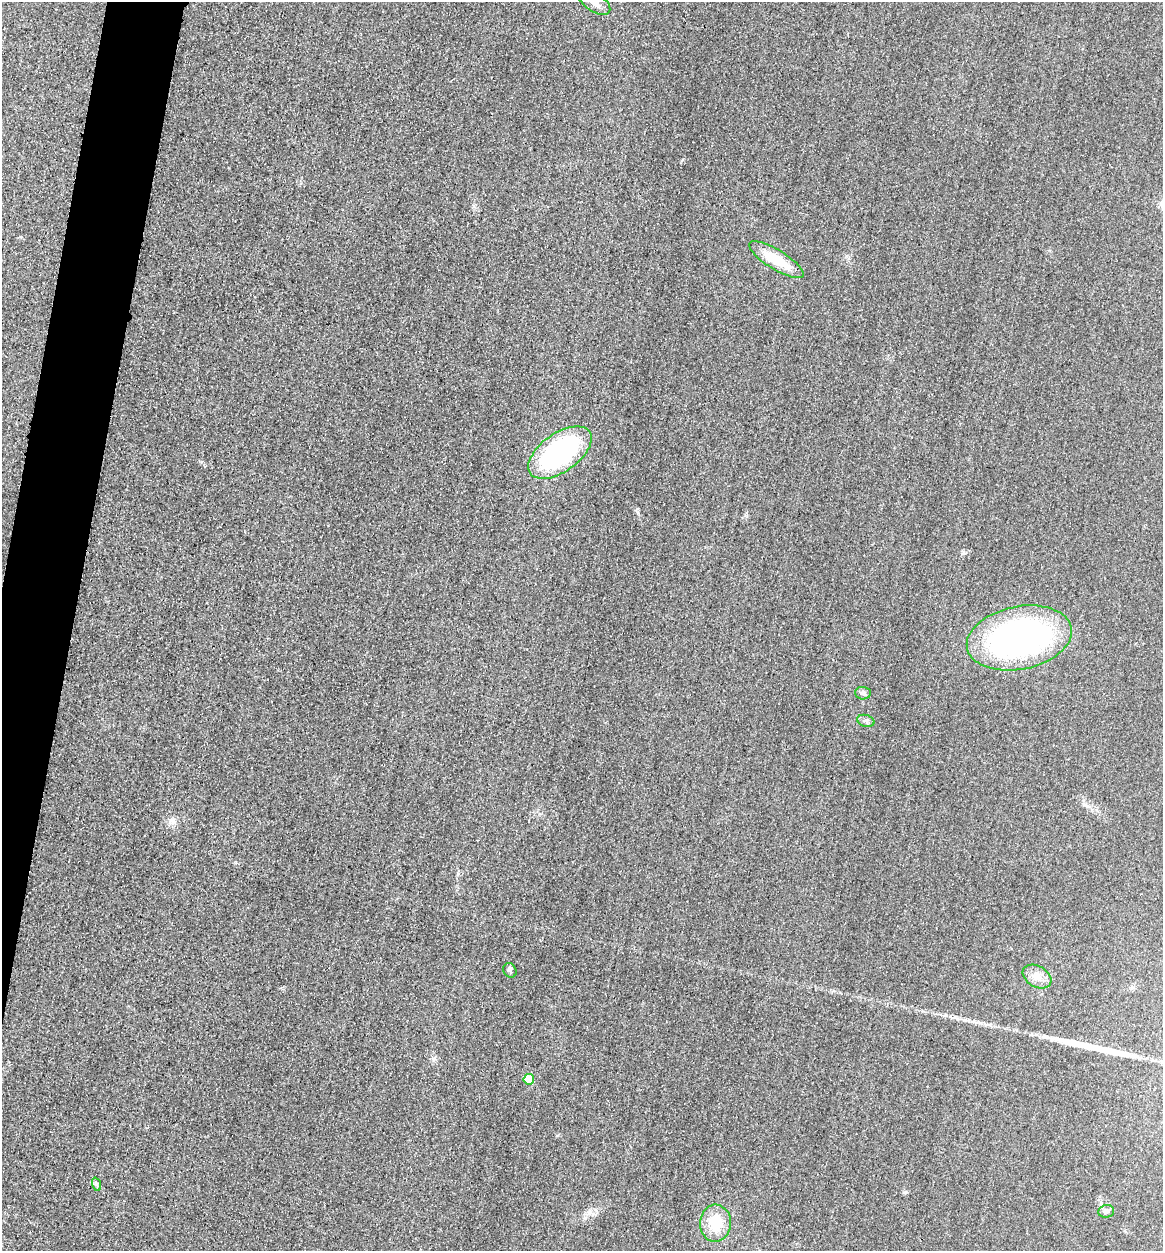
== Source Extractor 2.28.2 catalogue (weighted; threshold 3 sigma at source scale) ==
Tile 7 of 4 x 4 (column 3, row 2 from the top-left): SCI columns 2589-3749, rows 2521-3769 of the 5058 x 5038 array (HDU 1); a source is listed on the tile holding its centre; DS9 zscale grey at full resolution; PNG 1165 x 1253 px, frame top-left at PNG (2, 2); each listed source drawn as its Kron ellipse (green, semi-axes under 4 px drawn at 4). Shown black and unused: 4% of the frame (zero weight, under 3 of 4 exposures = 3% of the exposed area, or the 3 px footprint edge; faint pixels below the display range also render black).
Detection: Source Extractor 2.28.2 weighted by HDU 2 'WHT'; one run over the whole footprint, this tile lists its part. Background 0.0723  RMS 0.017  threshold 0.0777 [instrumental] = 3 sigma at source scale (4.5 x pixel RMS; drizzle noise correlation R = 1.50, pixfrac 1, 0.05/0.05 arcsec/px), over >= 5 px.
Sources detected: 13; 1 long thin detection or spike segment (spike, bleed or trail) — neither listed nor drawn; the other 12 listed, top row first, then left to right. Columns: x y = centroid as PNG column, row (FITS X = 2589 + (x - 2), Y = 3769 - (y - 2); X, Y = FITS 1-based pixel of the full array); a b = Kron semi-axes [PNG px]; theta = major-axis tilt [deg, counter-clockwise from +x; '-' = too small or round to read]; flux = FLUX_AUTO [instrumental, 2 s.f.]
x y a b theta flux
594 2 18 9 -34 16
776 260 31 9 -32 51
560 453 36 19 35 280
1019 638 53 31 11 530
863 693 8 6 -4 4.6
866 721 9 5 -16 5.2
510 970 7 6 - 4.1
1037 976 15 10 -30 16
529 1079 5 5 - 44
96 1184 7 4 -71 3.1
1106 1211 8 6 14 5.2
715 1223 18 15 88 50
Isophote crosses this tile's border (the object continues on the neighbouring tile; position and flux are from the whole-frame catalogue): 1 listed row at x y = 594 2
Unlisted compact peaks at least as high as the median listed source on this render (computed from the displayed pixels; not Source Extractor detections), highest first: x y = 638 513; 905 1192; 963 552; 433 1059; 1087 806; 682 160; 201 462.